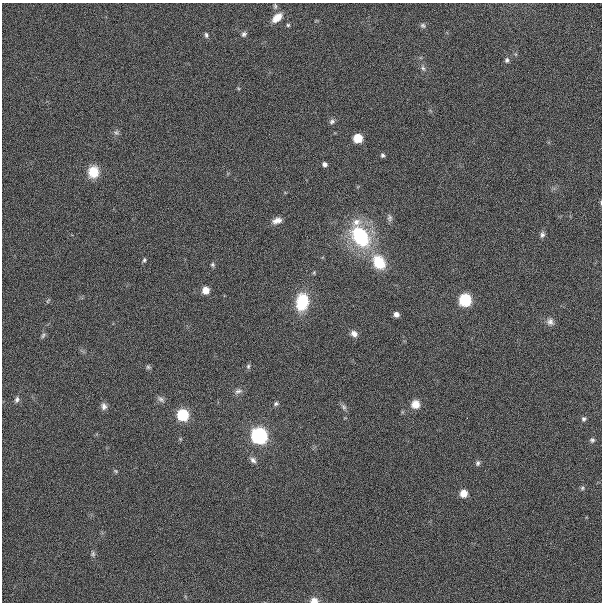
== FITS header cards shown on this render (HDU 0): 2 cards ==
NAXIS1  =                  600
NAXIS2  =                  600

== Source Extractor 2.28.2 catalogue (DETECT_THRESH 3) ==
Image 600 x 600 px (HDU 0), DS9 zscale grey, 1 PNG px = 1 image px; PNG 604 x 604 px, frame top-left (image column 1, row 600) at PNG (2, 3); no overlay
Background 0.00213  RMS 0.043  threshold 0.13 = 3 sigma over >= 5 px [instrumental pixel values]
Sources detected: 50; all 50 listed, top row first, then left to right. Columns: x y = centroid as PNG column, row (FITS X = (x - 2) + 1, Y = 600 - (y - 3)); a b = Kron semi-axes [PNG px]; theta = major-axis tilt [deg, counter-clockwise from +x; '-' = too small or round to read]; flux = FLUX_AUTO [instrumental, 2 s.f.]
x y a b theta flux
275 6 8 5 -81 6.4
277 18 14 8 41 35
288 25 5 5 - 4.1
423 26 7 6 - 6.9
244 34 7 6 - 7.6
206 35 7 5 -79 5.8
507 60 7 5 -79 6.7
423 68 8 5 -67 7.8
332 122 8 6 20 7.6
116 132 7 5 67 7
358 138 6 6 - 99
383 155 6 5 - 5.9
325 164 5 4 - 9.9
93 172 11 10 - 63
601 202 7 3 -85 2.8
389 218 10 7 -86 8.9
277 221 12 7 15 18
542 235 8 6 73 9.1
360 236 23 14 -63 290
144 260 5 5 - 4.5
379 262 16 12 -58 98
212 264 6 5 - 4.6
206 290 5 5 - 44
465 300 7 6 - 340
48 301 7 3 53 3.5
302 302 17 12 82 120
396 314 5 5 - 15
550 322 10 9 - 14
354 334 9 7 -37 16
43 335 9 5 63 6.4
248 366 7 5 87 5.6
148 367 6 6 - 5.3
238 391 11 7 22 11
161 399 11 7 -38 9.8
17 400 8 6 71 7.9
276 404 6 6 - 5.7
415 404 9 9 - 28
104 406 9 7 -80 13
344 407 9 5 -59 7.7
183 415 6 6 - 270
584 419 7 6 - 6.3
259 436 7 7 - 1000
592 440 7 6 - 6.4
253 460 9 6 -45 10
478 463 6 5 - 6.1
116 471 5 5 - 3.9
582 488 6 5 - 5.6
463 493 5 5 - 50
93 554 7 5 90 5.6
314 601 9 6 1 21
At the frame edge (FLAGS 8, measured only in part): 2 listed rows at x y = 601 202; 314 601